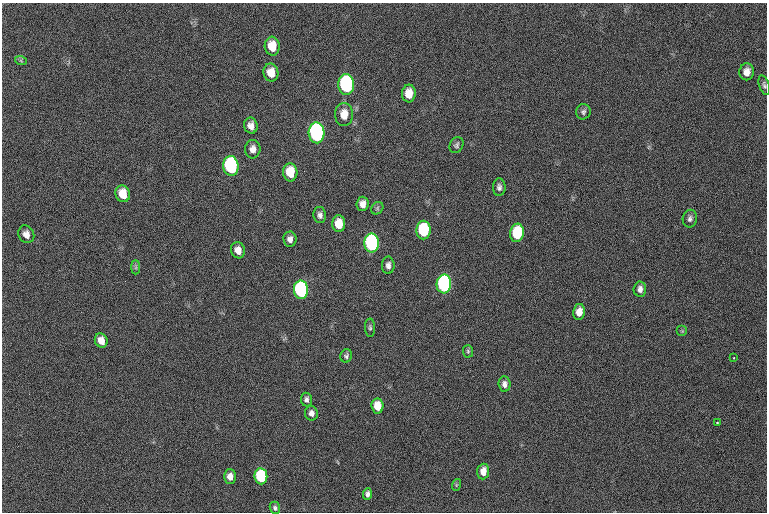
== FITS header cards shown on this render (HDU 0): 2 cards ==
NAXIS1  =                 765  / length of data axis 1
NAXIS2  =                 510  / length of data axis 2

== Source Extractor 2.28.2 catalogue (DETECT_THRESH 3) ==
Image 765 x 510 px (HDU 0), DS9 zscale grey, 1 PNG px = 1 image px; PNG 769 x 514 px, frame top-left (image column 1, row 510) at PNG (2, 3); each listed source drawn as its Kron ellipse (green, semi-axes under 4 px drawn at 4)
Background 152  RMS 16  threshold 48.7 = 3 sigma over >= 5 px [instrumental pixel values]
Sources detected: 51; all 51 listed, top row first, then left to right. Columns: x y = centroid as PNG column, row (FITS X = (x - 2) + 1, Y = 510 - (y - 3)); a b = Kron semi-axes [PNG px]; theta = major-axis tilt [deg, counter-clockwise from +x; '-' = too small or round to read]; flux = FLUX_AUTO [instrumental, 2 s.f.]
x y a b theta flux
272 46 9 7 -85 19000
21 61 6 4 -19 1500
747 72 8 7 - 7400
271 73 9 7 -79 13000
346 84 10 8 -89 200000
764 85 10 5 -73 2600
409 93 9 7 87 14000
583 112 8 7 - 3000
344 114 11 9 89 15000
251 126 8 6 -80 7000
317 133 10 8 -87 380000
456 145 8 6 59 2900
253 149 9 7 85 6500
231 166 10 7 -82 180000
290 172 9 7 -84 28000
499 187 9 6 88 3800
123 194 8 7 - 18000
362 204 7 6 - 6500
377 208 7 5 48 2000
320 215 8 6 -79 4200
690 219 9 7 79 3700
339 224 8 6 -90 18000
423 230 9 7 88 83000
517 233 9 7 83 61000
26 234 9 7 -60 7000
290 239 7 6 - 5200
372 243 9 7 -90 270000
238 250 8 7 - 9100
388 265 9 6 90 4800
136 267 7 4 -90 2000
444 284 9 7 87 280000
640 289 7 6 - 4900
301 290 9 7 -85 260000
579 312 8 6 80 10000
370 328 9 5 -89 2400
682 331 5 5 - 1500
101 341 7 6 - 9000
468 351 6 5 - 1800
346 356 7 5 67 2700
734 358 3 2 - 640
504 384 7 6 - 5000
306 399 7 5 -83 3300
377 406 7 6 - 19000
311 413 7 6 - 4900
717 423 3 2 - 930
483 472 8 6 85 11000
230 476 7 6 - 7400
261 476 8 6 -82 92000
456 485 6 3 72 1300
367 494 6 4 86 3200
275 508 6 5 - 2500
At the frame edge (FLAGS 8, measured only in part): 1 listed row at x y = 764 85